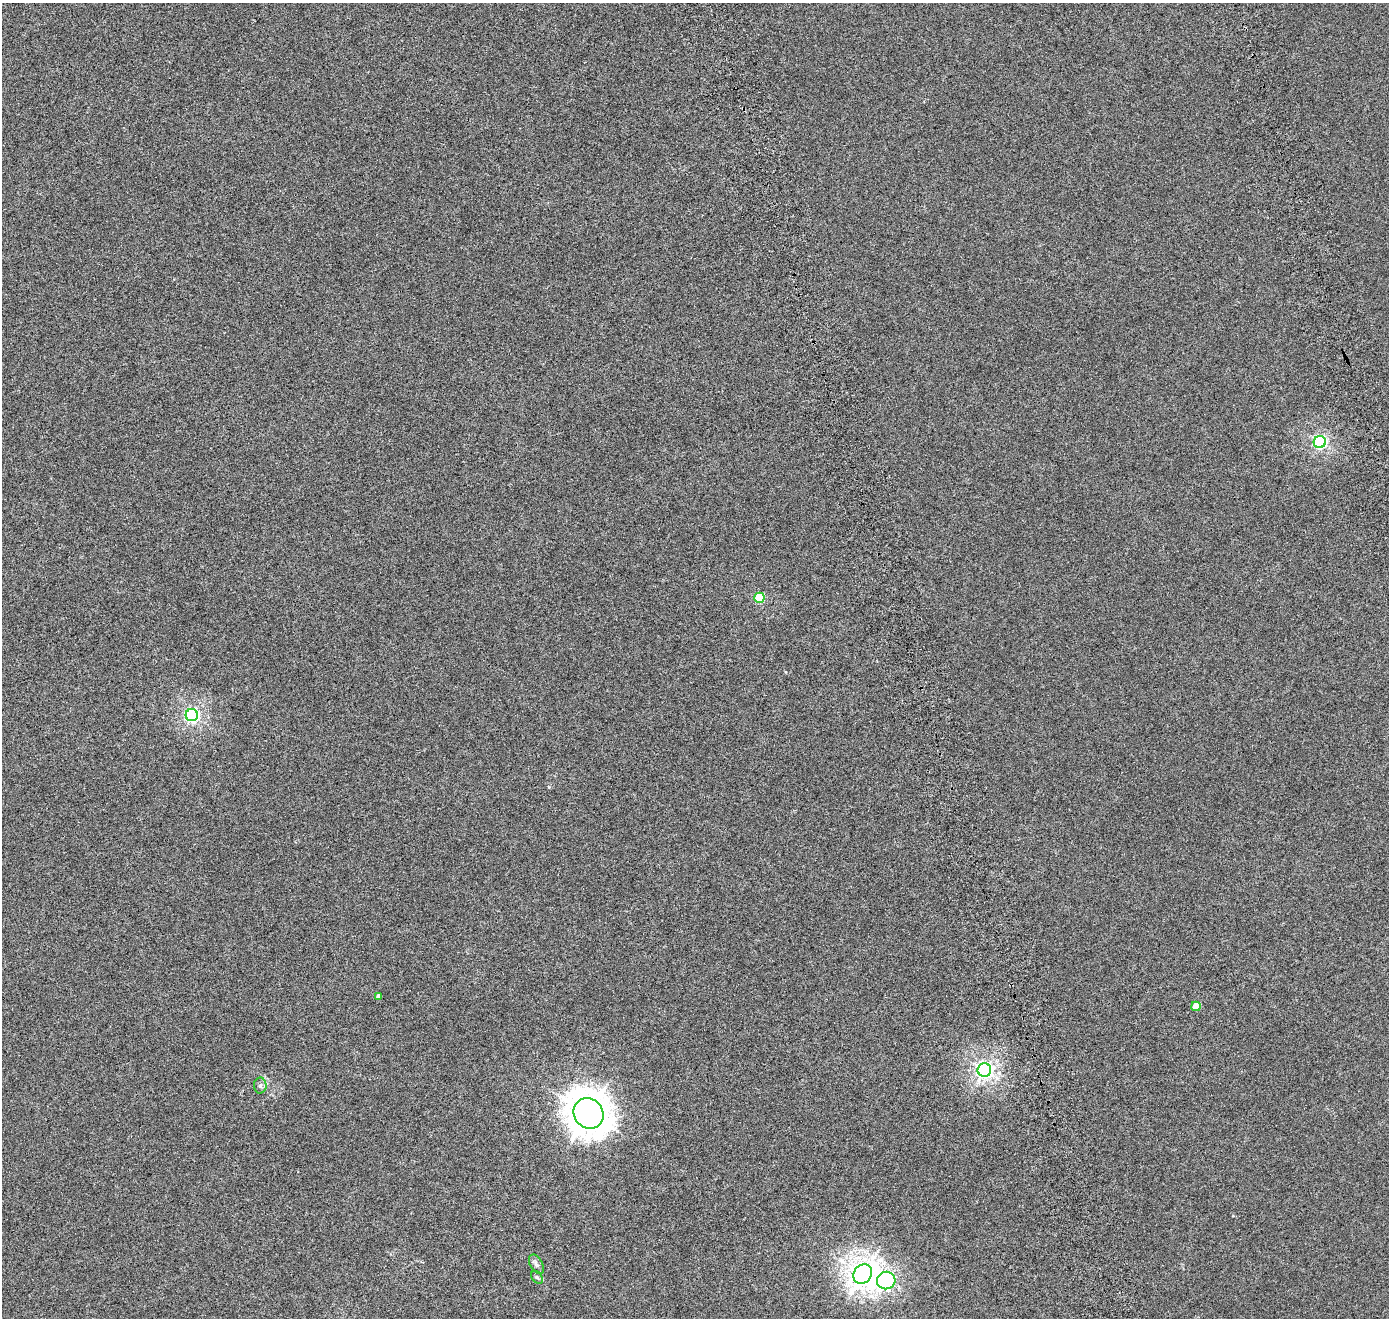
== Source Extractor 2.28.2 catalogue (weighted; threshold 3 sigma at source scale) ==
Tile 6 of 4 x 4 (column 2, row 2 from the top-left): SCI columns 1539-2925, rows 2838-4153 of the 5840 x 5638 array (HDU 1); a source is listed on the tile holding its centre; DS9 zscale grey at full resolution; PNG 1391 x 1320 px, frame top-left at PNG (2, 3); each listed source drawn as its Kron ellipse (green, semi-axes under 4 px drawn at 4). Shown black and unused: <1% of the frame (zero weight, under 4 of 8 exposures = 7% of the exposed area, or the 3 px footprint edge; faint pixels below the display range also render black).
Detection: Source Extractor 2.28.2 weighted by HDU 2 'WHT'; one run over the whole footprint, this tile lists its part. Background 3.17e-06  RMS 0.0016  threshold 0.00671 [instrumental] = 3 sigma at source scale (4.09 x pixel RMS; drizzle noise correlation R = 1.36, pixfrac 0.8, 0.0396/0.0396 arcsec/px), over >= 5 px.
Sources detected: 12; all 12 listed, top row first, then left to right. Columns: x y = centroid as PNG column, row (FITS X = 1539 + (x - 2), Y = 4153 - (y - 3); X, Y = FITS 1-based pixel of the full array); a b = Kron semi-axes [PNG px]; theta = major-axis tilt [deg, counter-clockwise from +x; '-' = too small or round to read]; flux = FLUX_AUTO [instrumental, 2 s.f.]
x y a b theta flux
1320 442 6 6 - 22
759 598 5 5 - 5.5
192 715 6 6 - 26
379 996 4 4 - 0.48
1196 1006 5 4 - 1.8
984 1070 7 6 - 43
260 1085 8 6 88 0.34
588 1113 16 14 -49 230
536 1264 10 6 -61 0.43
863 1274 10 8 53 100
537 1277 7 5 -52 0.25
886 1280 9 9 - 23
Unlisted compact peaks at least as high as the median listed source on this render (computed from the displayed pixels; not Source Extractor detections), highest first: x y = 549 787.